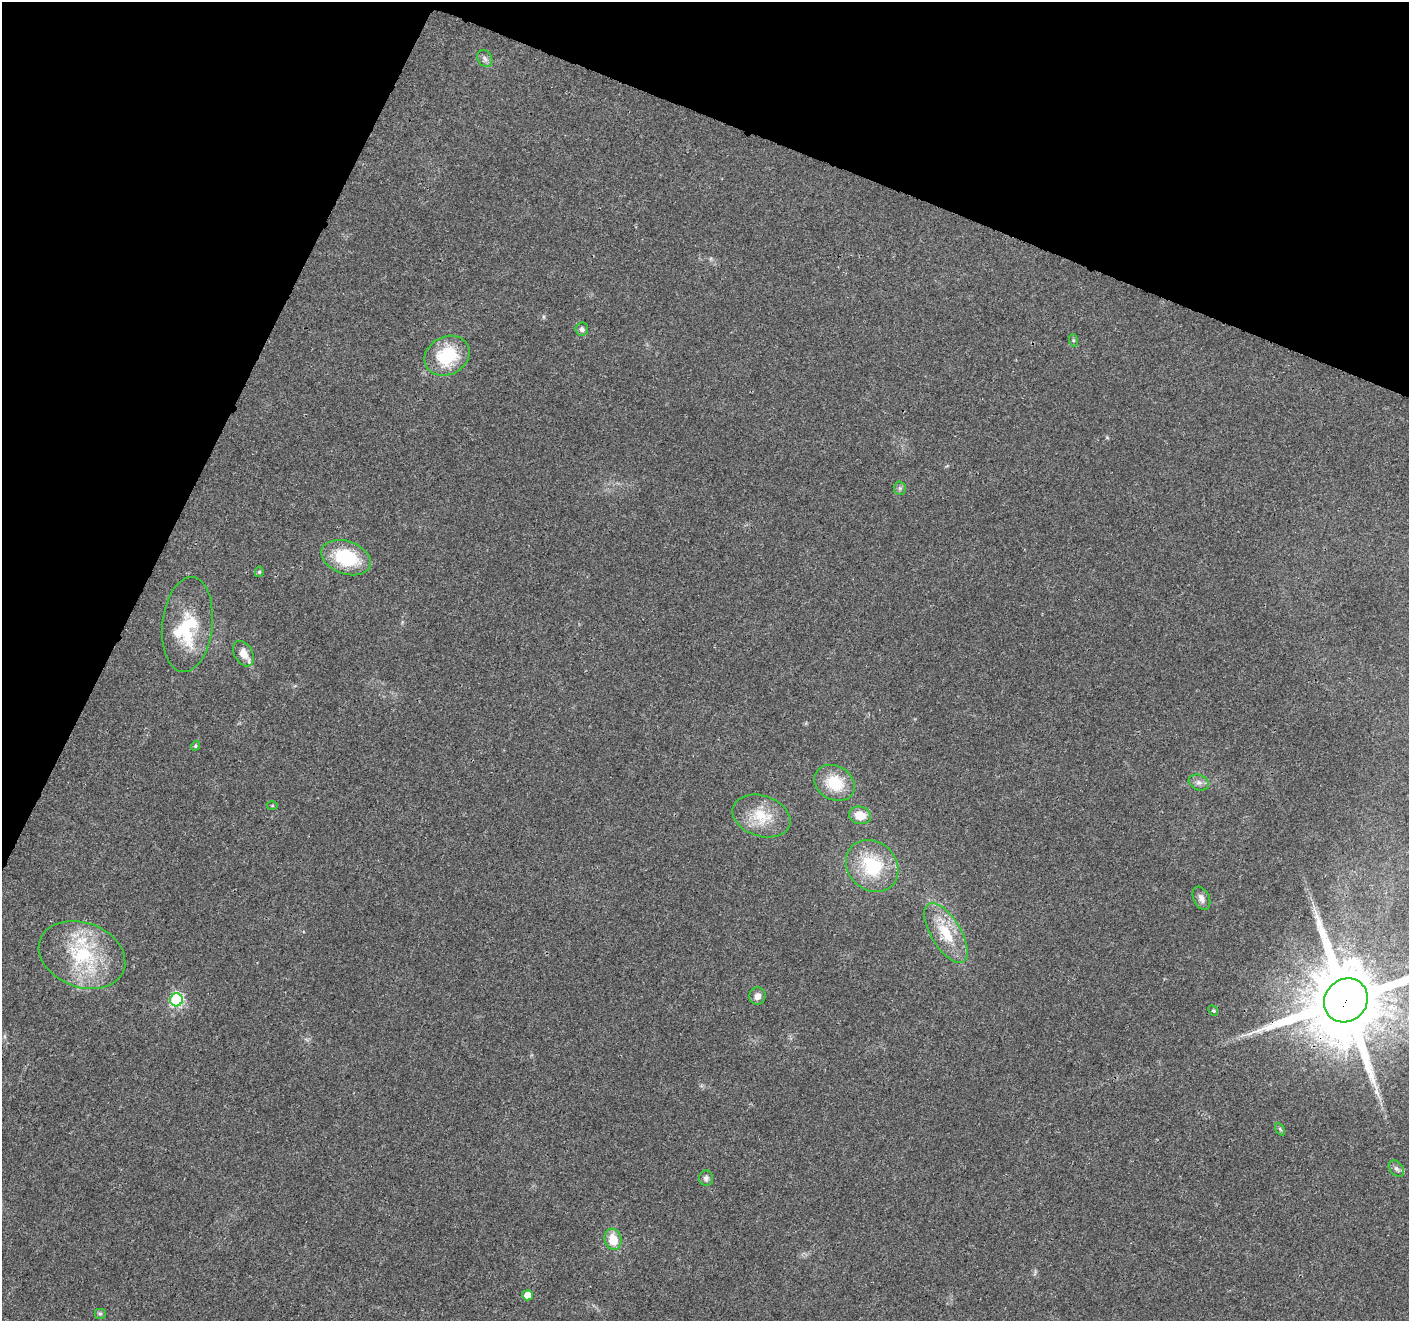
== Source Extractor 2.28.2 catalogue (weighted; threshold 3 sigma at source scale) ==
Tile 2 of 4 x 4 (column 2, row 1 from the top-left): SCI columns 1413-2819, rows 4168-5486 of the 5644 x 5762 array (HDU 1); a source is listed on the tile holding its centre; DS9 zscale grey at full resolution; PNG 1411 x 1323 px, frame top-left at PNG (2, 2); each listed source drawn as its Kron ellipse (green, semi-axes under 4 px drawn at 4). Shown black and unused: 21% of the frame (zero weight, under 3 of 4 exposures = <1% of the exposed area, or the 3 px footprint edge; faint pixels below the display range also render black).
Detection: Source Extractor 2.28.2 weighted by HDU 2 'WHT'; one run over the whole footprint, this tile lists its part. Background 0.0255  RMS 0.0032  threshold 0.0142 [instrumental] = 3 sigma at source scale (4.5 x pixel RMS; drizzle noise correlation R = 1.50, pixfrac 1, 0.0396/0.0396 arcsec/px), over >= 5 px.
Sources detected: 31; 2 inside a brighter listed object's ellipse — not listed separately; the other 29 listed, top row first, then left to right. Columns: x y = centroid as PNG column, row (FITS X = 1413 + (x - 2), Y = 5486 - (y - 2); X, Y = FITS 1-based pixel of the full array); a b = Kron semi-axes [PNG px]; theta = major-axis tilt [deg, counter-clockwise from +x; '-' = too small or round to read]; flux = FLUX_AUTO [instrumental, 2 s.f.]
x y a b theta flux
485 59 9 7 -58 1
582 329 6 6 - 1.1
1073 340 6 4 -73 0.46
447 356 23 19 28 16
900 488 6 6 - 0.78
346 558 25 16 -20 18
259 572 5 4 - 0.52
187 624 48 25 84 19
244 654 13 9 -61 3.6
195 746 5 4 - 0.5
1199 782 10 7 -20 1.5
834 783 21 17 -30 10
272 805 5 3 - 0.34
860 815 11 8 -12 4.5
761 816 30 20 -18 10
872 866 28 24 -43 18
1201 898 12 8 -65 1.9
946 933 34 14 -59 11
82 955 45 32 -20 26
757 996 9 8 - 2
176 1000 6 6 - 41
1346 1000 23 21 47 4800
1213 1011 5 4 - 0.42
1280 1129 7 4 -58 0.51
1396 1169 9 6 -49 1
706 1178 7 7 - 1.2
613 1239 11 8 -75 5.7
527 1295 5 5 - 3.6
100 1314 6 5 - 0.57
Overlapping masked pixels (flux is a lower limit): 1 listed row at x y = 1346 1000
Isophote crosses this tile's border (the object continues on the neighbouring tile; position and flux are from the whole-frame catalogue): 1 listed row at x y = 1346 1000